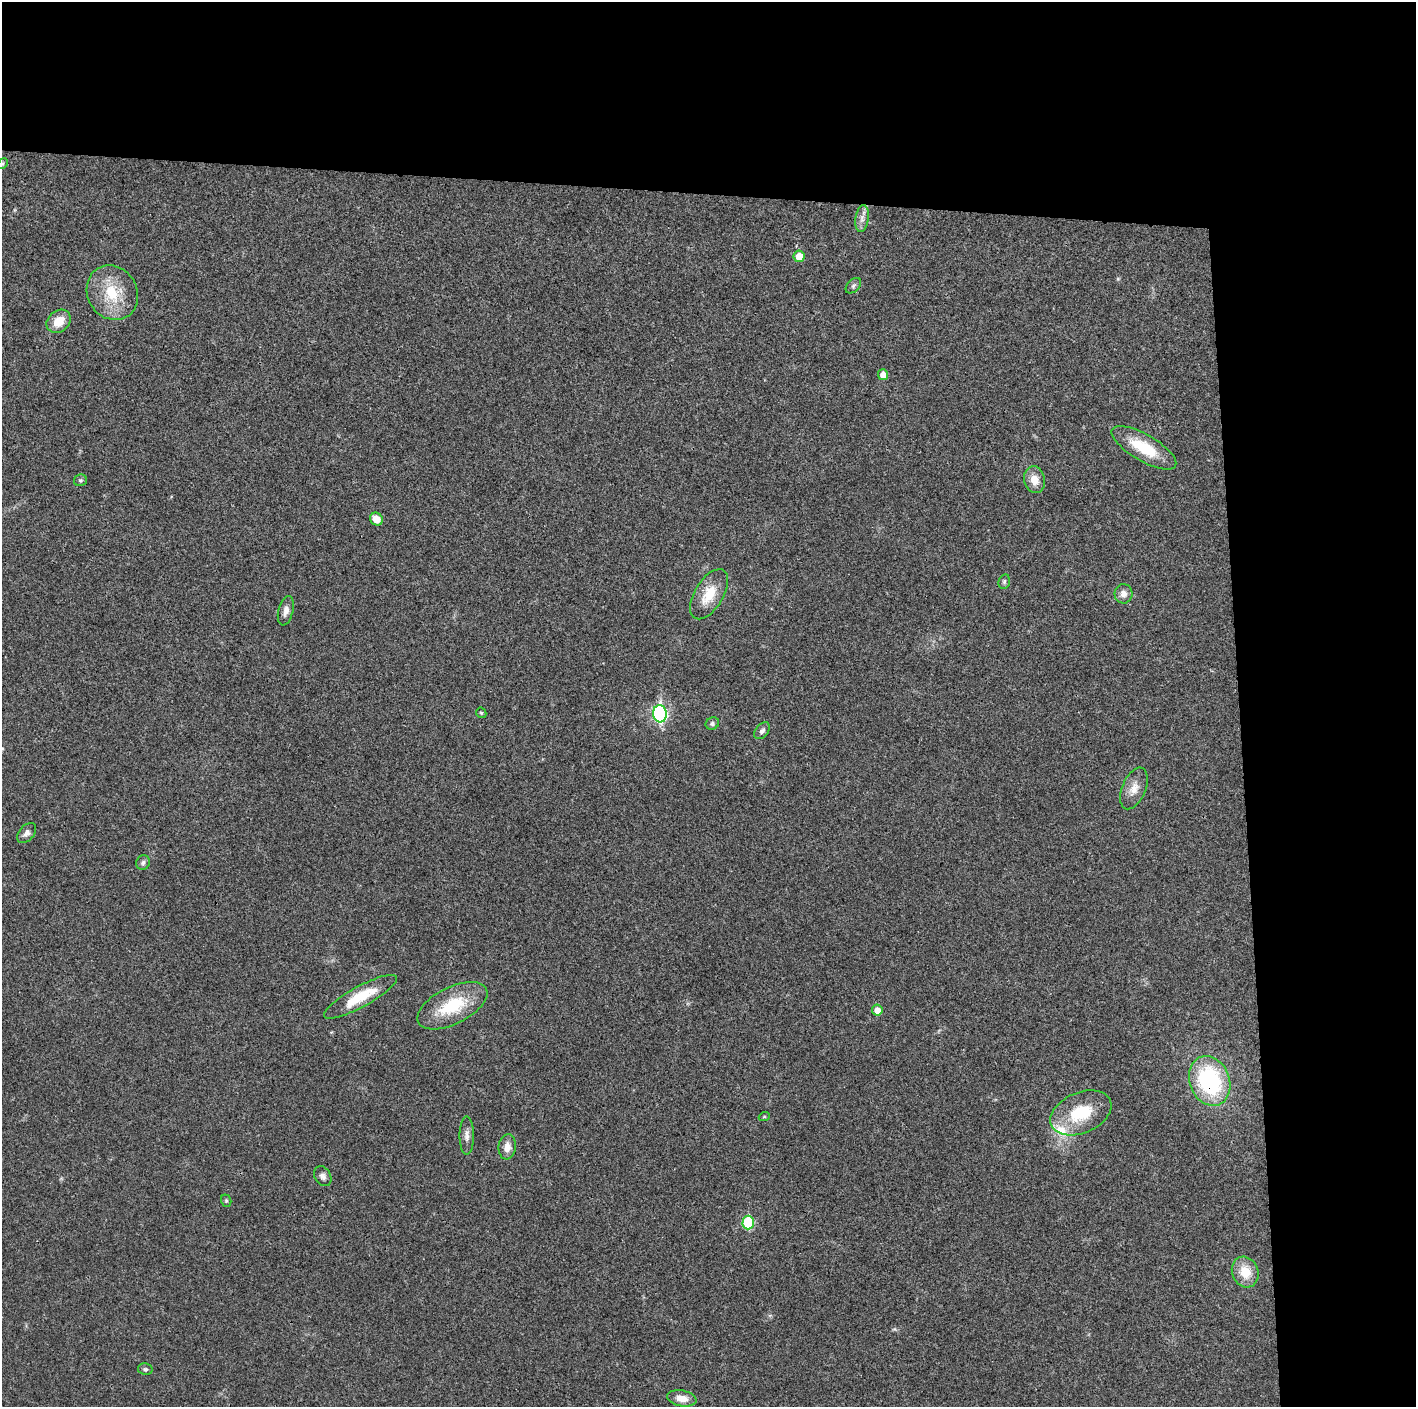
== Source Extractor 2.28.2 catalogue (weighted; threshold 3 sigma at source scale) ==
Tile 3 of 3 x 3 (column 3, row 1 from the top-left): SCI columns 2829-4242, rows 2815-4219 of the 4244 x 4222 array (HDU 1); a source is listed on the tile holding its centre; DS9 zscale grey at full resolution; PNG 1418 x 1409 px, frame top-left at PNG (2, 2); each listed source drawn as its Kron ellipse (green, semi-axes under 4 px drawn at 4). Shown black and unused: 24% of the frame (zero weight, under 3 of 4 exposures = <1% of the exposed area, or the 3 px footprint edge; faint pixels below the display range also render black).
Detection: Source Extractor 2.28.2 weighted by HDU 2 'WHT'; one run over the whole footprint, this tile lists its part. Background 0.0193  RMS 0.0039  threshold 0.0177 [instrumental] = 3 sigma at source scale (4.5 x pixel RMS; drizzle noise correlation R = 1.50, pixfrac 1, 0.05/0.05 arcsec/px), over >= 5 px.
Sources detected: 37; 1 inside a brighter listed object's ellipse — not listed separately; the other 36 listed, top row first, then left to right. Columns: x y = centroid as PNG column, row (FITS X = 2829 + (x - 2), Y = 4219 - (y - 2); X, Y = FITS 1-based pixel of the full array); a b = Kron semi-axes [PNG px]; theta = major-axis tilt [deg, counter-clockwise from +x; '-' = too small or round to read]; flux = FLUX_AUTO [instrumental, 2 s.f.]
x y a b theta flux
2 164 6 4 44 0.57
862 218 14 6 81 2.2
799 256 6 5 - 4.9
853 286 9 6 45 0.96
112 293 28 25 -59 15
59 321 13 10 41 6.1
883 375 5 5 - 3.2
1144 448 36 13 -30 15
80 480 6 6 - 0.74
1034 480 13 10 -76 4.6
376 519 7 6 - 4.6
1004 582 7 5 75 0.77
709 594 28 14 59 10
1123 594 10 9 - 2.4
286 611 15 7 76 2.4
481 713 5 4 - 0.54
660 714 8 7 - 70
712 723 7 6 - 0.9
762 731 9 6 50 1.4
1134 788 22 12 68 4.6
27 833 12 7 49 1.7
143 863 7 6 - 1.1
360 997 41 10 29 12
452 1006 38 18 26 19
877 1010 5 5 - 2.9
1210 1081 26 20 -68 42
1081 1113 32 20 23 18
764 1117 5 3 - 0.36
467 1136 19 7 90 2.3
507 1147 12 8 82 3.4
323 1176 11 8 -58 1.8
226 1201 6 5 - 0.61
748 1222 7 5 88 23
1245 1272 16 13 -66 7.6
145 1369 7 5 -10 0.81
682 1398 15 8 -11 4.4
Overlapping masked pixels (flux is a lower limit): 1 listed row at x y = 1210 1081
Isophote crosses this tile's border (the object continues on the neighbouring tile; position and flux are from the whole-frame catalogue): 1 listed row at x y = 2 164